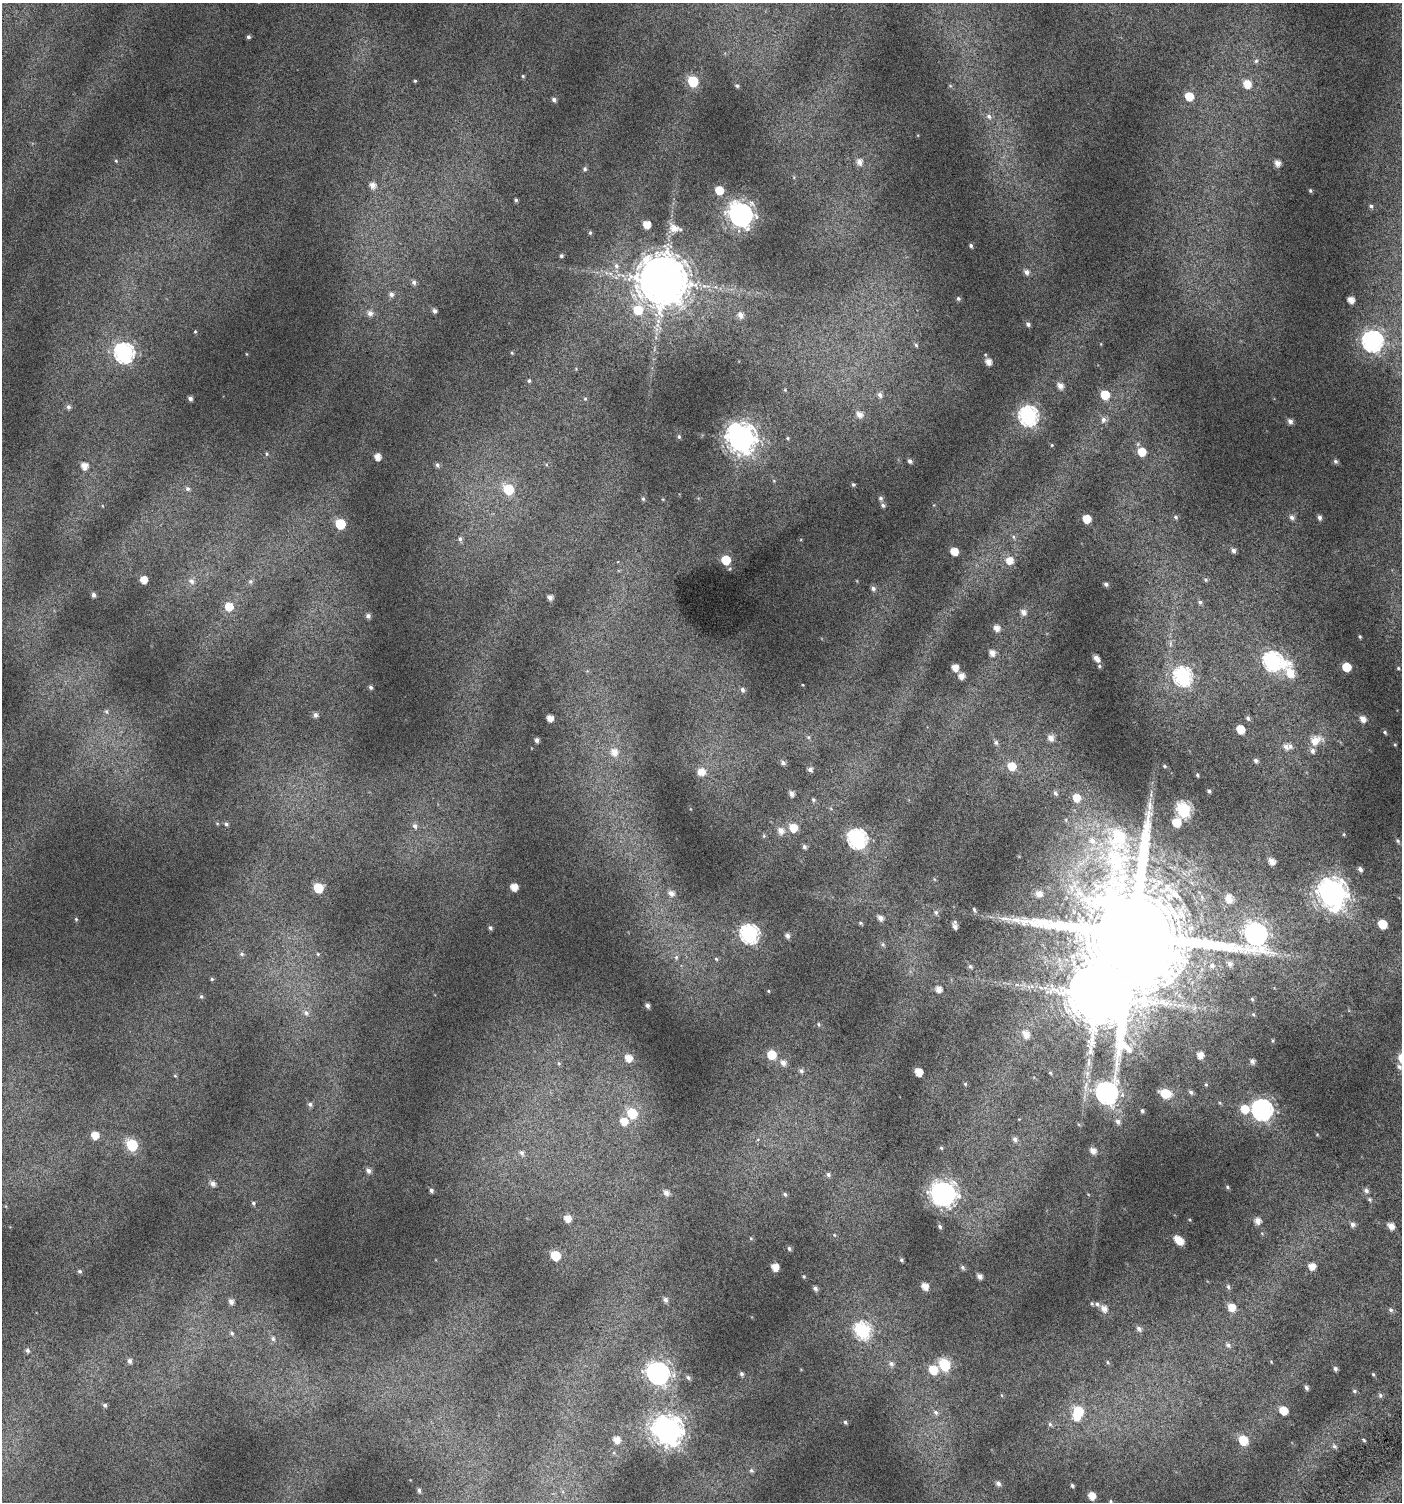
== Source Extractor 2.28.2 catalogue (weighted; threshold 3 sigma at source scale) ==
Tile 6 of 4 x 4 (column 2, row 2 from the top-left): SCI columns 1636-3035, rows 3031-4530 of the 6008 x 6064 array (HDU 1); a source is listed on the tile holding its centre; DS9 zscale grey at full resolution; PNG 1404 x 1504 px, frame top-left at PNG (2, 3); no overlay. Shown black and unused: <1% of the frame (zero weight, under 4 of 7 exposures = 2% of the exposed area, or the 3 px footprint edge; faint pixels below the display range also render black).
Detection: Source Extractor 2.28.2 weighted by HDU 2 'WHT'; one run over the whole footprint, this tile lists its part. Background 0.0777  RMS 0.047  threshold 0.192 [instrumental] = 3 sigma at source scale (4.09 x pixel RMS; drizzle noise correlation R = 1.36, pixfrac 0.8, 0.0396/0.0396 arcsec/px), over >= 5 px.
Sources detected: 297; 1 inside a brighter object's white glare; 1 long thin detection or spike segment (spike, bleed or trail) — not listed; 6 inside a brighter listed object's ellipse — not listed separately; the other 289 listed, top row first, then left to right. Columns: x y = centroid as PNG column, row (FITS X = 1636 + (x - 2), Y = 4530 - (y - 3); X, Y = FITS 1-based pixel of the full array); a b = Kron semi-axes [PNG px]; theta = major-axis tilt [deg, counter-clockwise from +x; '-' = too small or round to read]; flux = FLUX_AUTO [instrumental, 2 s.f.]
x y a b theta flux
248 37 4 4 - 8.4
1256 61 7 5 86 9.1
523 76 5 4 - 4.8
415 81 3 3 - 4.5
693 81 7 6 - 230
1247 84 7 6 - 62
737 86 5 4 - 7.9
1189 96 7 6 - 76
554 100 5 5 - 14
989 116 8 7 - 16
116 161 5 4 - 4.7
859 162 8 7 - 25
1277 163 5 5 - 28
585 169 6 5 - 7.8
372 185 6 6 - 28
719 190 6 6 - 75
1310 191 4 3 - 5.5
516 200 4 4 - 6.5
1371 206 4 4 - 7.6
741 215 10 9 - 3100
647 224 6 5 - 51
674 228 11 8 -27 42
590 233 5 4 - 6.8
971 246 4 4 - 7.7
561 256 4 4 - 8.4
616 266 9 7 -72 20
1026 272 7 6 - 19
610 273 7 4 -19 11
663 280 14 14 - 23000
414 282 7 5 -73 13
391 294 7 6 - 16
958 298 5 5 - 7.9
1351 300 5 5 - 36
638 310 10 9 - 96
435 311 5 4 - 14
370 313 8 7 - 22
740 315 7 6 - 25
1028 324 6 5 - 11
195 331 4 4 - 4
1372 341 9 8 - 1500
916 345 6 5 - 8.4
124 353 9 8 - 1300
512 353 5 4 - 4.7
988 362 5 5 - 32
529 381 5 5 - 6.9
1060 386 6 5 - 26
880 395 7 6 - 18
1105 395 6 6 - 98
190 398 4 4 - 13
585 399 5 5 - 5.7
68 407 6 5 - 11
859 414 8 7 - 29
1028 416 9 8 - 1200
1103 420 8 6 78 17
1290 421 6 5 - 18
679 437 5 4 - 6.7
741 438 11 10 - 5000
787 438 5 4 - 5.1
1052 445 4 4 - 4
1142 452 7 7 - 72
267 454 5 5 - 6.3
377 457 5 5 - 38
910 461 5 4 - 13
1335 461 6 5 - 9.2
437 465 7 5 -53 10
84 466 7 6 - 36
853 484 5 4 - 6.9
188 489 6 5 - 9.7
508 489 7 6 - 190
881 498 7 6 - 11
643 499 5 5 - 7.4
883 505 6 5 - 10
1175 517 6 4 -29 6.4
1292 517 7 6 - 15
1319 517 5 4 - 14
1087 519 6 6 - 81
340 524 6 6 - 200
1013 537 6 4 -88 7
460 539 7 6 - 12
1233 550 6 6 - 16
954 551 6 5 - 58
726 560 6 6 - 120
1009 560 8 8 - 49
144 580 5 5 - 49
1205 580 6 5 - 7.2
191 581 9 7 -48 19
250 581 7 6 - 9.6
1106 584 4 4 - 10
873 588 6 5 - 14
93 595 5 4 - 13
550 597 5 4 - 20
1200 602 6 6 - 9
229 607 8 7 - 65
1023 612 8 7 - 24
368 616 6 6 - 14
997 628 6 6 - 33
1360 636 4 3 - 5.1
992 653 7 6 - 28
1096 658 7 4 -50 26
1273 661 10 8 -18 1100
1099 666 5 4 - 6.1
1346 667 6 6 - 97
955 668 5 5 - 38
1398 668 4 4 - 4.2
1290 673 21 12 -77 78
961 676 5 5 - 31
1183 676 9 8 - 1000
371 687 5 4 - 9.2
742 690 7 5 -73 12
106 712 6 6 - 10
315 715 6 6 - 15
550 718 5 5 - 34
1248 718 6 5 - 9.4
1363 719 6 5 - 28
1240 729 6 5 - 77
1385 732 5 3 - 5.7
808 737 6 5 - 6.2
1051 738 8 7 - 27
537 740 5 4 - 13
1315 740 17 12 29 57
996 743 7 6 - 9.8
1395 745 4 3 - 3.3
1286 747 7 7 - 20
614 752 10 9 - 45
1256 760 6 5 - 11
783 763 6 5 - 14
1012 766 8 7 - 66
1165 766 4 3 - 5
810 769 5 5 - 13
701 772 9 8 - 45
1197 775 4 3 - 5.6
1209 791 4 3 - 7.9
1055 793 7 5 -50 9.5
791 794 5 4 - 21
1076 798 7 6 - 54
813 800 6 5 - 6.4
1184 809 7 7 - 670
1176 822 6 6 - 93
226 824 5 5 - 7.6
415 826 8 6 -69 15
793 828 8 7 - 62
781 831 8 7 - 30
1344 834 4 3 - 3.6
764 836 5 5 - 5.9
857 838 9 8 - 1300
1092 841 10 8 -49 37
1397 841 5 4 - 6.2
804 847 5 5 - 11
1272 861 6 5 - 35
1360 869 5 4 - 13
514 887 6 5 - 45
318 888 6 6 - 130
671 893 8 6 -32 24
1174 893 34 12 -34 120
1332 893 11 10 - 4900
1039 894 8 8 - 33
1228 899 13 11 -79 43
974 910 7 4 -66 7.5
936 912 7 6 - 10
880 918 6 5 - 25
76 919 5 4 - 4.8
861 923 5 4 - 5.7
1382 924 6 6 - 99
955 926 7 4 -83 20
490 928 5 4 - 8.5
749 934 9 8 - 1100
1256 934 22 13 27 2300
1133 935 33 24 -71 160000
787 936 6 6 - 16
883 944 6 5 - 7.7
242 954 6 5 - 9
318 954 5 5 - 6
676 957 7 5 70 11
716 959 6 4 -43 6.2
1230 964 7 6 - 17
1212 965 7 6 - 15
970 966 6 5 - 8.7
212 979 5 4 - 5.4
939 989 6 5 - 31
768 991 4 4 - 3.9
201 996 6 5 - 6.7
1252 999 5 5 - 6
647 1005 4 4 - 13
306 1013 9 7 -46 19
1253 1014 5 4 - 5
818 1024 5 5 - 5.6
1026 1034 10 8 -53 37
1273 1041 5 3 - 4.3
772 1055 7 7 - 98
1200 1055 5 5 - 35
628 1058 8 7 - 48
1252 1061 6 5 - 14
783 1063 8 7 - 24
1399 1067 7 6 - 13
801 1071 7 6 - 12
919 1072 6 5 - 62
1050 1073 5 4 - 5.6
1087 1074 13 6 89 28
175 1076 6 3 -19 4.4
965 1084 5 4 - 5.2
1206 1085 5 4 - 5.1
1191 1092 7 5 -44 10
1106 1093 15 9 76 2400
1165 1093 8 6 -14 130
310 1104 6 5 - 11
1245 1109 8 8 - 74
1262 1110 9 8 - 1700
1142 1111 4 4 - 8.4
632 1113 8 7 - 150
624 1121 8 7 - 51
1118 1121 7 6 - 17
95 1135 7 6 - 55
1015 1139 7 6 - 15
132 1145 7 6 - 310
941 1148 5 4 - 5.6
1093 1151 6 5 - 27
522 1153 7 6 - 12
368 1171 6 5 - 17
828 1174 6 6 - 10
213 1183 6 5 - 21
1227 1187 5 4 - 5.7
431 1190 5 4 - 10
1366 1191 7 6 - 15
666 1193 7 6 - 20
785 1194 6 5 - 7.6
943 1194 10 9 - 3300
1369 1199 6 5 - 7.4
253 1203 5 5 - 7.5
567 1218 6 6 - 40
1257 1221 6 5 - 33
1353 1224 6 6 - 16
1391 1226 7 5 -47 35
940 1227 6 5 - 7.7
834 1235 4 4 - 4.2
1180 1241 6 6 - 47
789 1249 6 4 -84 7.5
555 1256 6 6 - 160
902 1260 5 4 - 6.8
1312 1266 6 6 - 39
775 1267 6 5 - 50
963 1268 6 5 - 8.3
79 1271 6 5 - 7.7
804 1276 4 3 - 4.5
979 1276 5 4 - 19
925 1286 6 5 - 38
1228 1287 7 4 -64 8.1
815 1288 5 5 - 12
665 1300 6 6 - 15
231 1302 7 5 -67 20
1097 1304 8 6 -32 14
1231 1307 7 6 - 57
1104 1309 8 7 - 28
1391 1310 7 6 - 9.9
1139 1329 6 5 - 14
862 1330 8 8 - 700
232 1333 6 6 - 8.7
273 1339 7 6 - 12
1228 1345 8 6 -43 12
27 1350 7 6 - 12
130 1361 6 5 - 15
1107 1362 5 3 - 4.7
891 1364 8 7 - 17
944 1365 7 6 - 290
1335 1369 5 4 - 11
933 1370 8 8 - 93
658 1373 9 9 - 2200
741 1374 6 5 - 9.9
1373 1374 5 4 - 5
688 1377 7 5 -42 9.9
1306 1388 5 4 - 11
1354 1391 6 4 -23 6.8
1380 1395 7 5 -76 8.7
105 1405 5 5 - 8.7
1283 1410 6 5 - 74
1078 1411 8 7 - 130
936 1412 8 6 -46 14
845 1422 5 4 - 7.5
1050 1424 6 5 - 8.6
667 1431 11 10 - 5100
616 1440 8 7 - 37
1243 1440 7 7 - 110
1364 1440 5 3 - 4.9
1334 1446 7 5 -43 10
751 1470 6 5 - 7.5
998 1483 7 6 - 15
1072 1486 4 4 - 7.3
419 1490 5 4 - 10
1092 1496 6 5 - 47
1111 1501 5 3 - 4.7